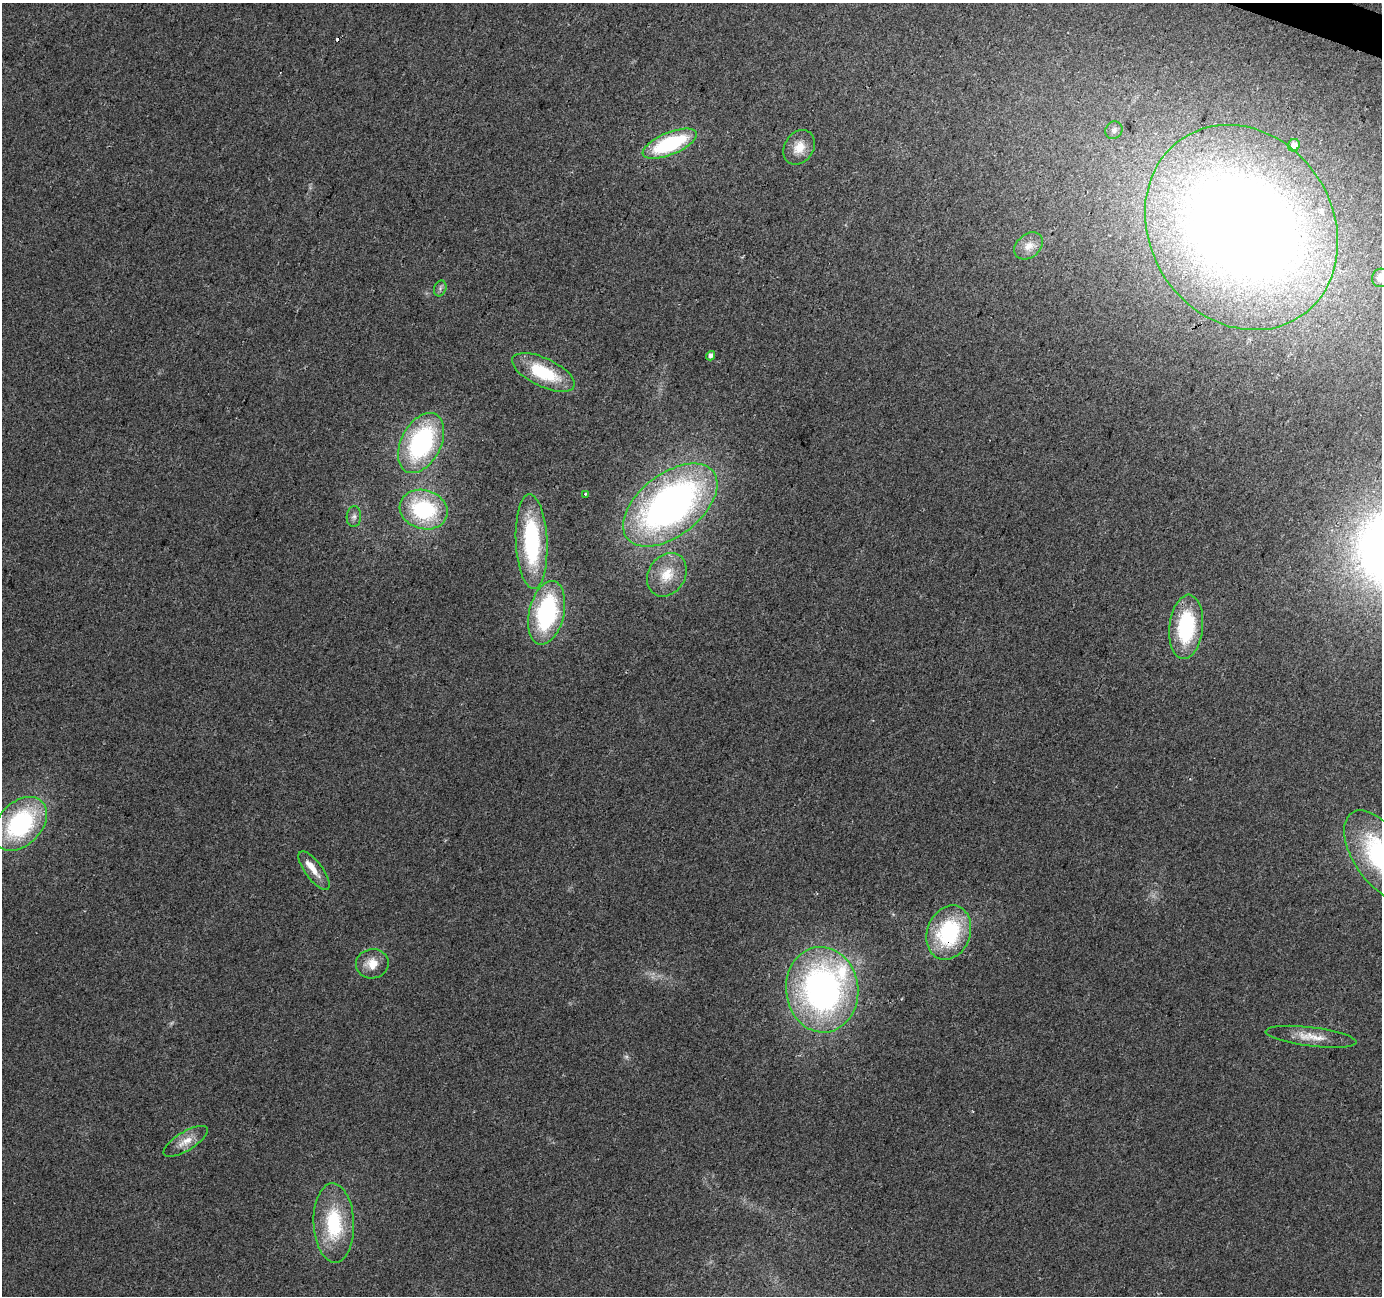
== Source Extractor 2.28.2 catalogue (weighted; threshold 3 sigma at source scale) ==
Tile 10 of 4 x 4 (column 2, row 3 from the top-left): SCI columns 1388-2767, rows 1571-2864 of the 5527 x 5664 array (HDU 1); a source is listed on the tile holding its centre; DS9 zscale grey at full resolution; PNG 1384 x 1298 px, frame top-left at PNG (2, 3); each listed source drawn as its Kron ellipse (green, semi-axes under 4 px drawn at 4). Shown black and unused: <1% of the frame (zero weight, under 2 of 3 exposures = <1% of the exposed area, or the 3 px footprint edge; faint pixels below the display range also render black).
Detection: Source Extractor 2.28.2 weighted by HDU 2 'WHT'; one run over the whole footprint, this tile lists its part. Background 0.0405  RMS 0.0079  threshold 0.0358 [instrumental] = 3 sigma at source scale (4.5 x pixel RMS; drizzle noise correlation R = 1.50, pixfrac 1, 0.0396/0.0396 arcsec/px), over >= 5 px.
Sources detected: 33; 1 inside a brighter object's white glare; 1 cosmic-ray / hot-pixel residue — neither listed nor drawn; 3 inside a brighter listed object's ellipse — not listed separately; the other 28 listed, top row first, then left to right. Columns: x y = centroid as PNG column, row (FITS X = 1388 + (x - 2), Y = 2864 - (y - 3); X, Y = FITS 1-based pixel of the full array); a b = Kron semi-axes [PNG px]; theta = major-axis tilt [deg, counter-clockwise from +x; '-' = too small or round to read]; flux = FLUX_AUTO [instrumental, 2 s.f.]
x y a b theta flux
1114 130 9 8 - 3.4
670 144 29 11 22 74
1294 145 6 6 - 5.3
799 147 18 14 56 12
1241 227 107 91 -57 1200
1029 246 16 11 40 8.5
1381 278 9 8 - 6.9
440 288 8 6 70 2.2
711 356 5 4 - 3.9
543 372 34 14 -25 45
421 443 32 20 62 120
585 494 3 3 - 3.6
670 505 54 31 38 370
424 510 24 19 -17 76
354 517 10 7 86 3.4
532 542 47 15 -87 91
667 575 23 18 57 20
547 613 32 17 77 100
1186 627 32 17 84 66
20 824 31 21 46 110
1380 856 51 26 -56 120
314 871 23 9 -53 9.1
949 933 28 21 70 79
372 964 16 14 10 12
822 990 43 36 -84 280
1311 1037 46 9 -7 15
186 1141 25 9 31 11
334 1223 40 20 -88 55
Overlapping masked pixels (flux is a lower limit): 1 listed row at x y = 949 933
Isophote crosses this tile's border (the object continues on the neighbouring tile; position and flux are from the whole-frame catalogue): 2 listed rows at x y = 1381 278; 1380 856